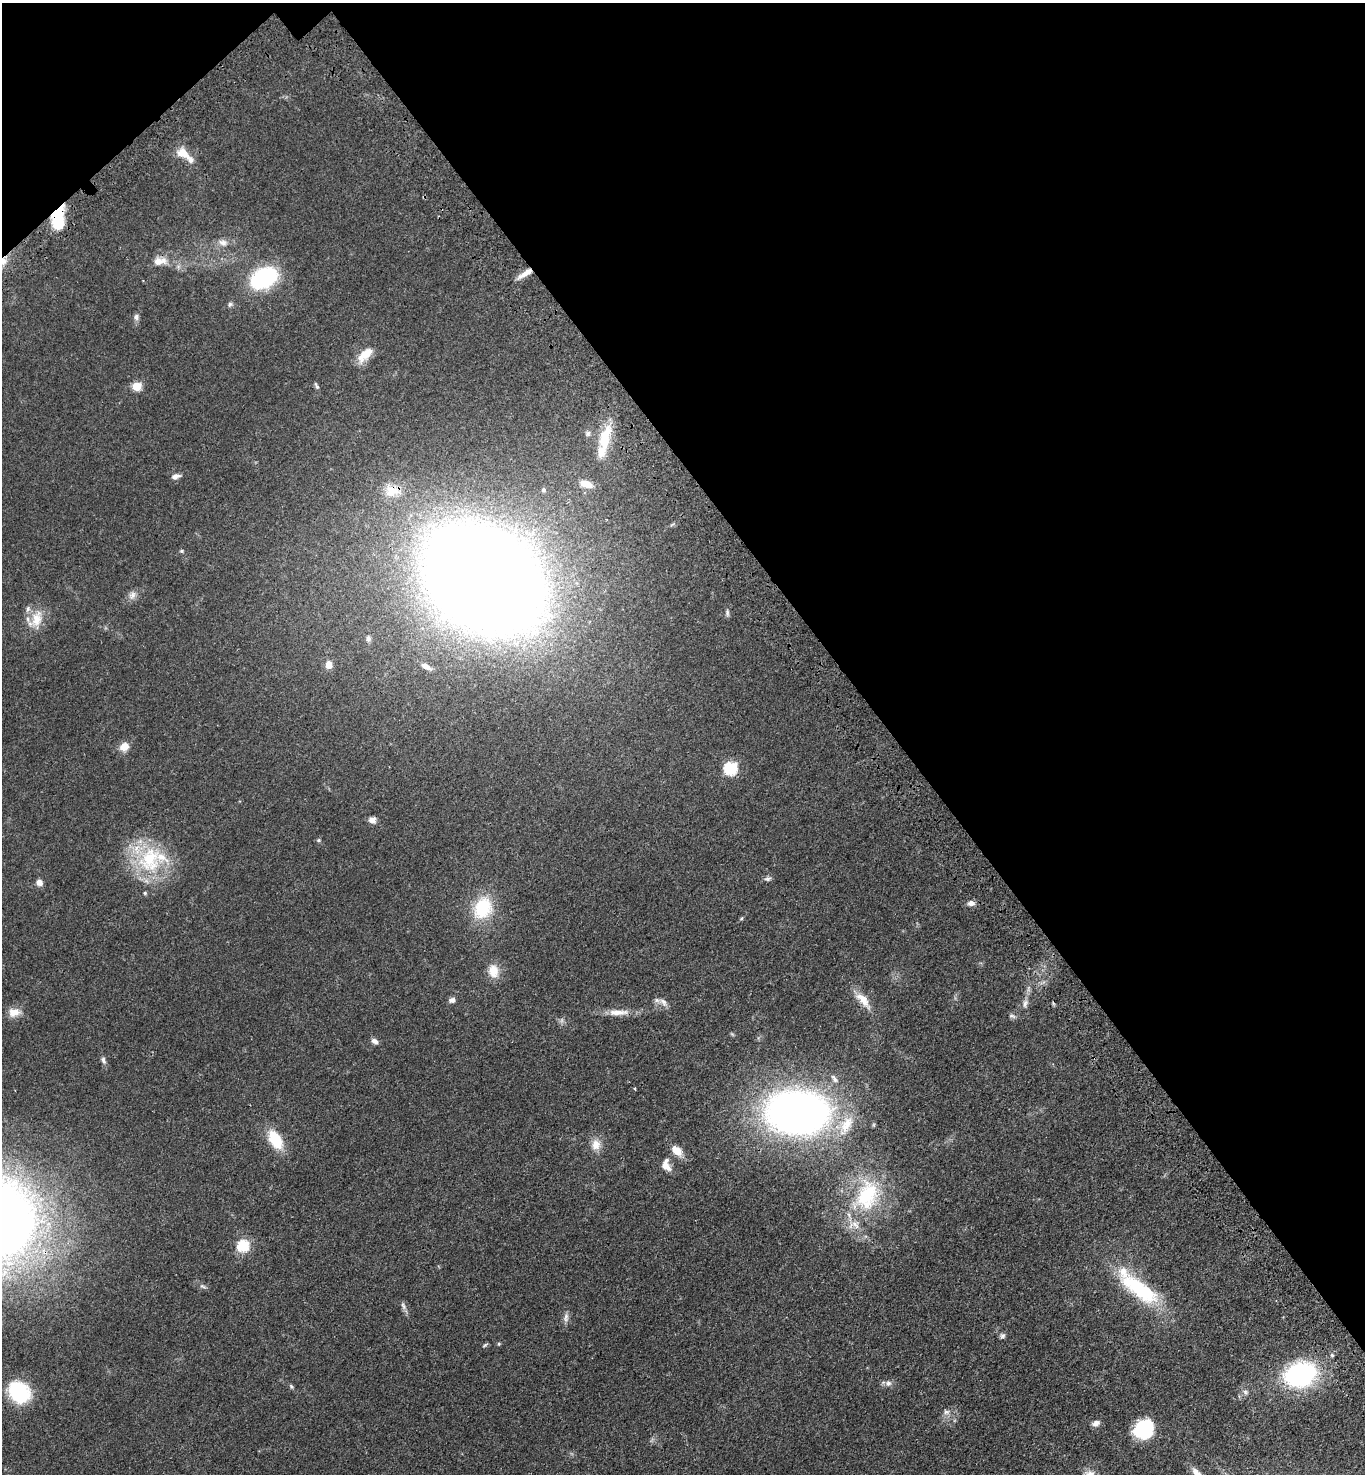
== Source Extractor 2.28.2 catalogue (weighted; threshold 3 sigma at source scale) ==
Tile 3 of 4 x 4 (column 3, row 1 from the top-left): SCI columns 2974-4336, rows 4519-5990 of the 6090 x 6092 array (HDU 1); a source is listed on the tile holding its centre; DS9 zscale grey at full resolution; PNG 1367 x 1476 px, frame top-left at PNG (2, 3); no overlay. Shown black and unused: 37% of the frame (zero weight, under 3 of 4 exposures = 6% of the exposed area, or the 3 px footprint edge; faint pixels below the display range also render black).
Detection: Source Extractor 2.28.2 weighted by HDU 2 'WHT'; one run over the whole footprint, this tile lists its part. Background 0.0438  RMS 0.0052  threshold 0.0233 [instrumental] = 3 sigma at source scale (4.5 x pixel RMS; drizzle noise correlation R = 1.50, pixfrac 1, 0.05/0.05 arcsec/px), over >= 5 px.
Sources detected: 87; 1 too faint to see at this stretch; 1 inside a brighter object's white glare — not listed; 10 inside a brighter listed object's ellipse — not listed separately; the other 75 listed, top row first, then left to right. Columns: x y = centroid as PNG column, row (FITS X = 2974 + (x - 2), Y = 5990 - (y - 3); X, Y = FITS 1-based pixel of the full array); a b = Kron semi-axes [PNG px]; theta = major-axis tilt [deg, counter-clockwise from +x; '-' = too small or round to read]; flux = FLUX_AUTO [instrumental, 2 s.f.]
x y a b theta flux
183 153 20 13 -35 7.5
57 214 21 12 53 16
223 242 14 9 -18 3.6
3 261 12 10 48 5.4
160 261 21 12 4 6.6
525 273 19 6 33 4.7
264 278 25 17 28 54
230 304 8 6 28 1.2
136 317 7 7 - 1.7
365 355 24 11 45 7.9
137 386 5 5 - 18
317 386 10 4 -64 1.1
588 433 9 7 35 1.6
605 439 37 14 72 18
176 476 10 6 15 2.3
586 484 14 8 -19 7.6
543 490 5 5 - 1.1
392 491 23 15 -3 9.8
672 524 6 4 21 0.73
181 551 6 4 -1 0.72
484 580 74 55 -33 2100
132 595 12 9 53 2.9
727 613 10 5 -85 1.3
37 619 28 15 76 11
368 639 9 6 -78 1.5
329 665 8 7 - 4.5
426 666 14 6 -27 2.8
124 747 10 9 - 5.6
731 768 6 6 - 64
372 820 7 7 - 3.1
319 840 5 5 - 0.73
150 859 40 35 81 40
768 879 9 6 12 1.4
39 883 8 7 - 2.8
971 903 9 6 3 2.4
483 908 29 22 67 24
742 918 5 3 - 0.6
493 971 18 13 -82 7
1028 989 12 5 79 1.9
452 1000 9 7 13 1.7
863 1000 28 11 -49 7.7
663 1002 15 8 -44 2.9
1025 1003 12 8 75 2.6
14 1012 16 11 1 5.3
618 1012 32 9 1 6.8
1012 1016 10 6 -23 1.4
732 1034 7 4 -45 0.66
374 1041 9 6 -28 2
103 1060 10 6 -69 1.7
834 1079 14 7 -54 2.5
635 1089 4 2 - 0.51
797 1112 57 38 -3 310
275 1139 24 13 -60 16
596 1145 16 12 84 5.6
677 1151 13 8 -43 7
666 1165 16 10 -75 4.7
867 1195 50 34 65 51
243 1246 6 6 - 54
203 1286 10 5 -24 1.4
1140 1289 59 20 -36 43
403 1306 12 5 -71 1.7
566 1318 14 7 86 2.4
1002 1336 7 6 - 1.3
499 1344 5 4 - 0.59
485 1345 7 3 36 0.72
1332 1355 5 4 - 0.72
1300 1375 28 21 16 82
888 1383 9 8 - 2.1
291 1386 8 4 -63 0.8
19 1392 22 18 -46 37
1245 1392 8 6 -51 1.6
946 1412 8 6 25 1.6
1096 1423 8 6 28 2.5
1144 1429 20 17 37 29
1197 1473 20 8 -46 5.2
Overlapping masked pixels (flux is a lower limit): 5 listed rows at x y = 57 214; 3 261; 525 273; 392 491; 1300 1375
Isophote crosses this tile's border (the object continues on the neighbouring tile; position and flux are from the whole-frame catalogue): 2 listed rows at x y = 3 261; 1197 1473